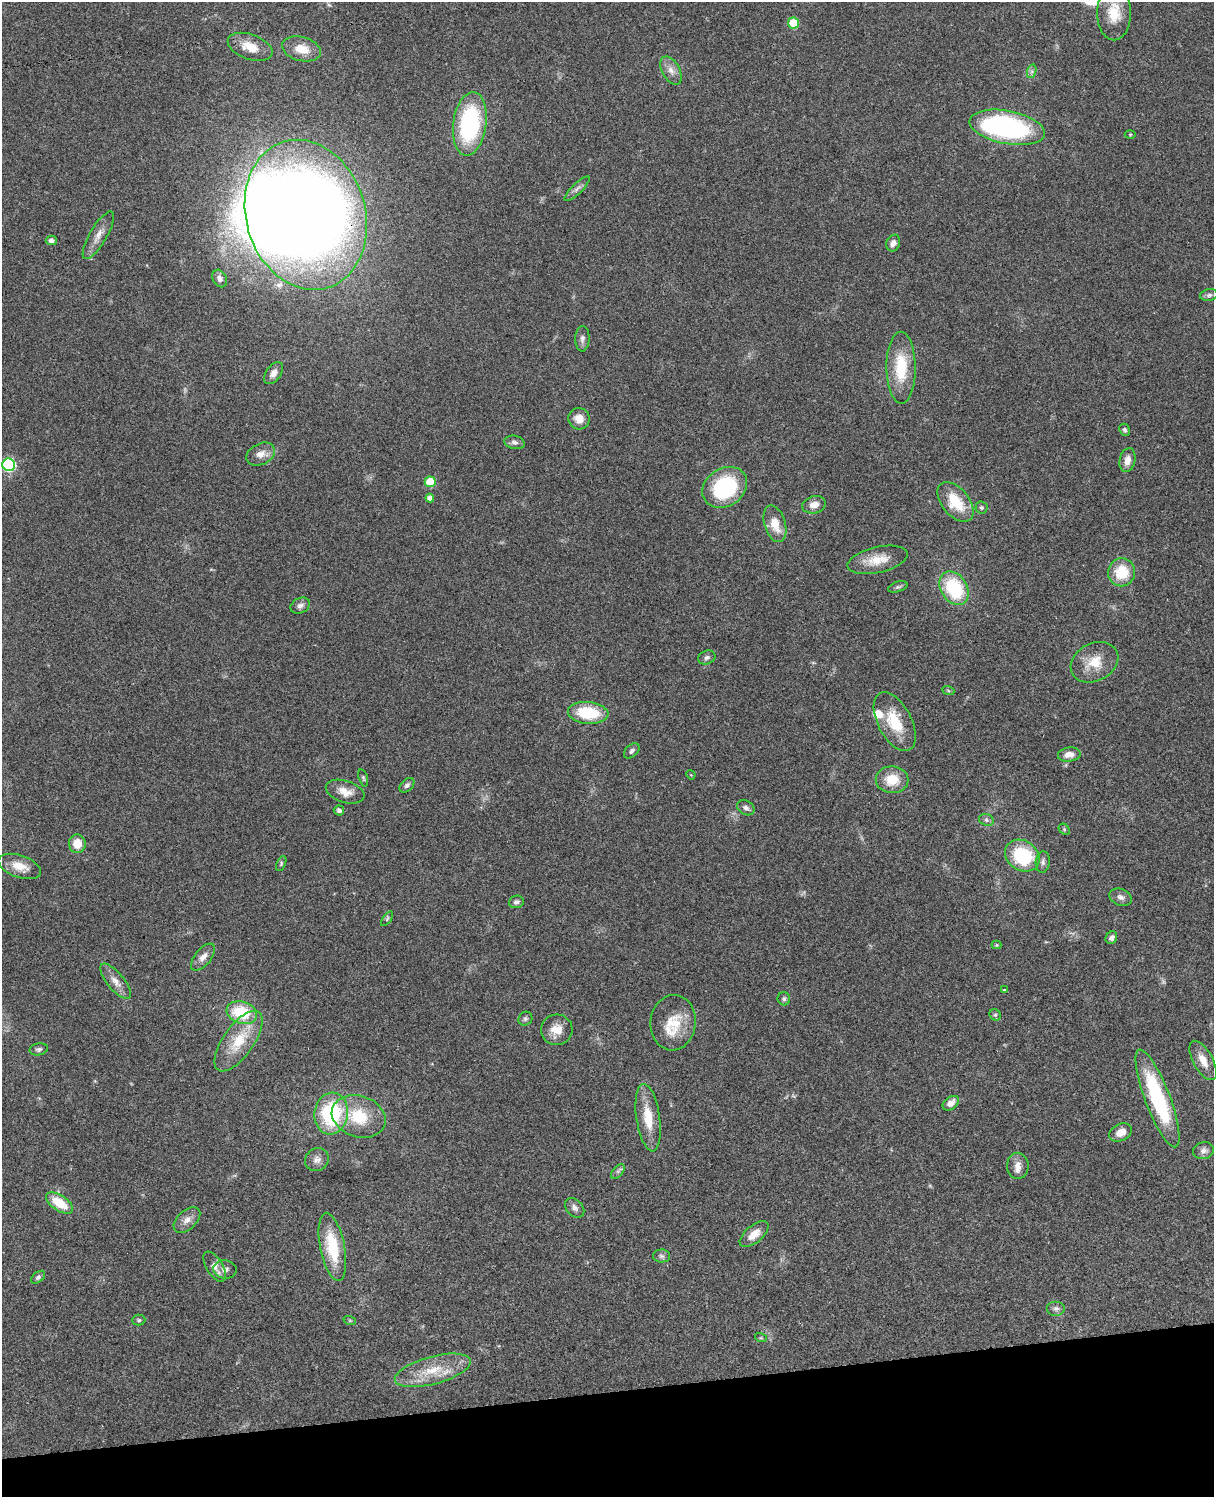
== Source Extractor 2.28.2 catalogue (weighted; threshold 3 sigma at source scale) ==
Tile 10 of 4 x 3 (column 2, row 3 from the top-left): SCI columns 1334-2545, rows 278-1772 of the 5088 x 4927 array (HDU 1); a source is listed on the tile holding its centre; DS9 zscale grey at full resolution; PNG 1216 x 1499 px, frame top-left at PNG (2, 2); each listed source drawn as its Kron ellipse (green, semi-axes under 4 px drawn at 4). Shown black and unused: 7% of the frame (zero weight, under 3 of 4 exposures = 6% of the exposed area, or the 3 px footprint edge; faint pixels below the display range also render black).
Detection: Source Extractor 2.28.2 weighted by HDU 2 'WHT'; one run over the whole footprint, this tile lists its part. Background 0.0806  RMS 0.0058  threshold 0.0262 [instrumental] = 3 sigma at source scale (4.5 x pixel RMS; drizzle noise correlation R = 1.50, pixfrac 1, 0.05/0.05 arcsec/px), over >= 5 px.
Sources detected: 103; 1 too faint to see at this stretch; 1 inside a brighter object's white glare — neither listed nor drawn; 2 inside a brighter listed object's ellipse — not listed separately; the other 99 listed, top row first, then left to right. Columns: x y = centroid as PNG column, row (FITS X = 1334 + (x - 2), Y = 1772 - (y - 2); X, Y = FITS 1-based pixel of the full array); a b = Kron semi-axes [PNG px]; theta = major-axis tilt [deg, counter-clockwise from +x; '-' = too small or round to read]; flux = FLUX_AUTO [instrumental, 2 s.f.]
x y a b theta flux
1114 13 27 17 -90 15
793 23 6 5 - 17
250 47 23 12 -20 11
301 49 20 12 -14 10
671 70 15 8 -62 4.4
1032 71 7 4 72 1.4
470 124 32 16 82 72
1007 127 38 16 -11 120
1130 134 5 3 - 0.55
577 189 17 5 44 2.5
306 215 76 59 -73 950
98 235 27 8 60 5.9
51 240 5 4 - 2.4
893 243 8 6 68 3.1
220 278 9 7 -62 2.7
1209 295 9 6 9 1.6
582 339 13 7 88 2.5
901 368 36 14 -89 24
274 373 12 7 54 3.6
579 419 11 10 - 6.9
1125 430 6 5 - 1.2
515 442 10 6 -12 2.3
261 454 15 10 27 4.8
1127 460 12 8 78 4.4
9 465 6 6 - 68
430 482 5 5 - 17
725 487 24 19 34 51
430 498 4 4 - 2.9
955 502 23 13 -50 18
814 505 12 8 15 4.7
981 507 6 6 - 1.1
775 524 19 10 -73 10
878 560 31 13 13 11
1122 572 14 13 - 17
898 587 10 5 18 1.3
954 588 18 13 -58 39
300 606 10 7 27 2.2
707 657 9 6 23 1.8
1094 662 25 19 27 13
948 690 6 4 -20 0.69
588 713 20 11 -5 26
895 722 32 16 -63 19
632 751 9 6 42 1.8
1069 755 11 7 8 4.9
691 775 5 3 - 0.49
363 778 9 4 -72 1
892 780 16 13 -1 12
407 785 8 6 44 1.6
345 792 20 11 -18 7.1
746 808 9 7 -32 2.3
339 810 5 5 - 1.8
986 820 7 6 - 1.5
1064 829 6 5 - 0.86
77 844 9 8 - 9
1022 856 18 14 -34 36
1043 862 11 7 85 2
281 864 8 4 65 0.93
20 866 22 11 -19 8.5
1120 897 11 8 -21 2.6
516 902 7 6 - 1.8
387 919 8 4 55 0.9
1111 938 6 5 - 1.9
996 945 5 4 - 0.64
203 957 16 8 50 4.2
116 981 22 8 -50 5.5
1004 990 3 3 - 0.68
784 999 6 6 - 1.3
242 1013 15 11 -18 25
995 1015 6 5 - 1
525 1019 7 6 - 1.3
673 1023 28 22 84 17
557 1030 16 15 - 8.2
239 1041 35 15 55 21
39 1049 9 6 11 1.5
1203 1060 22 9 -61 7.1
1158 1098 52 12 -69 57
951 1103 9 6 38 4
331 1114 21 17 83 50
359 1116 27 20 -19 24
648 1118 34 11 -82 15
1120 1132 12 8 26 5.7
1204 1151 10 8 12 2.8
317 1159 12 11 - 3.4
1018 1166 13 11 -87 4.7
618 1171 8 5 49 1.3
59 1203 15 7 -33 15
575 1208 11 8 -45 2.5
187 1220 16 9 43 4.2
754 1234 17 8 40 6.9
332 1247 35 12 -79 26
662 1256 8 6 -2 1.7
215 1267 17 8 -58 4.7
225 1269 11 9 -7 3
38 1277 8 5 39 1.3
1056 1308 9 7 0 2
139 1320 6 5 - 0.96
350 1321 6 4 -19 0.7
761 1338 6 3 -17 0.61
433 1370 39 14 15 19
Overlapping masked pixels (flux is a lower limit): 1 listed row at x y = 306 215